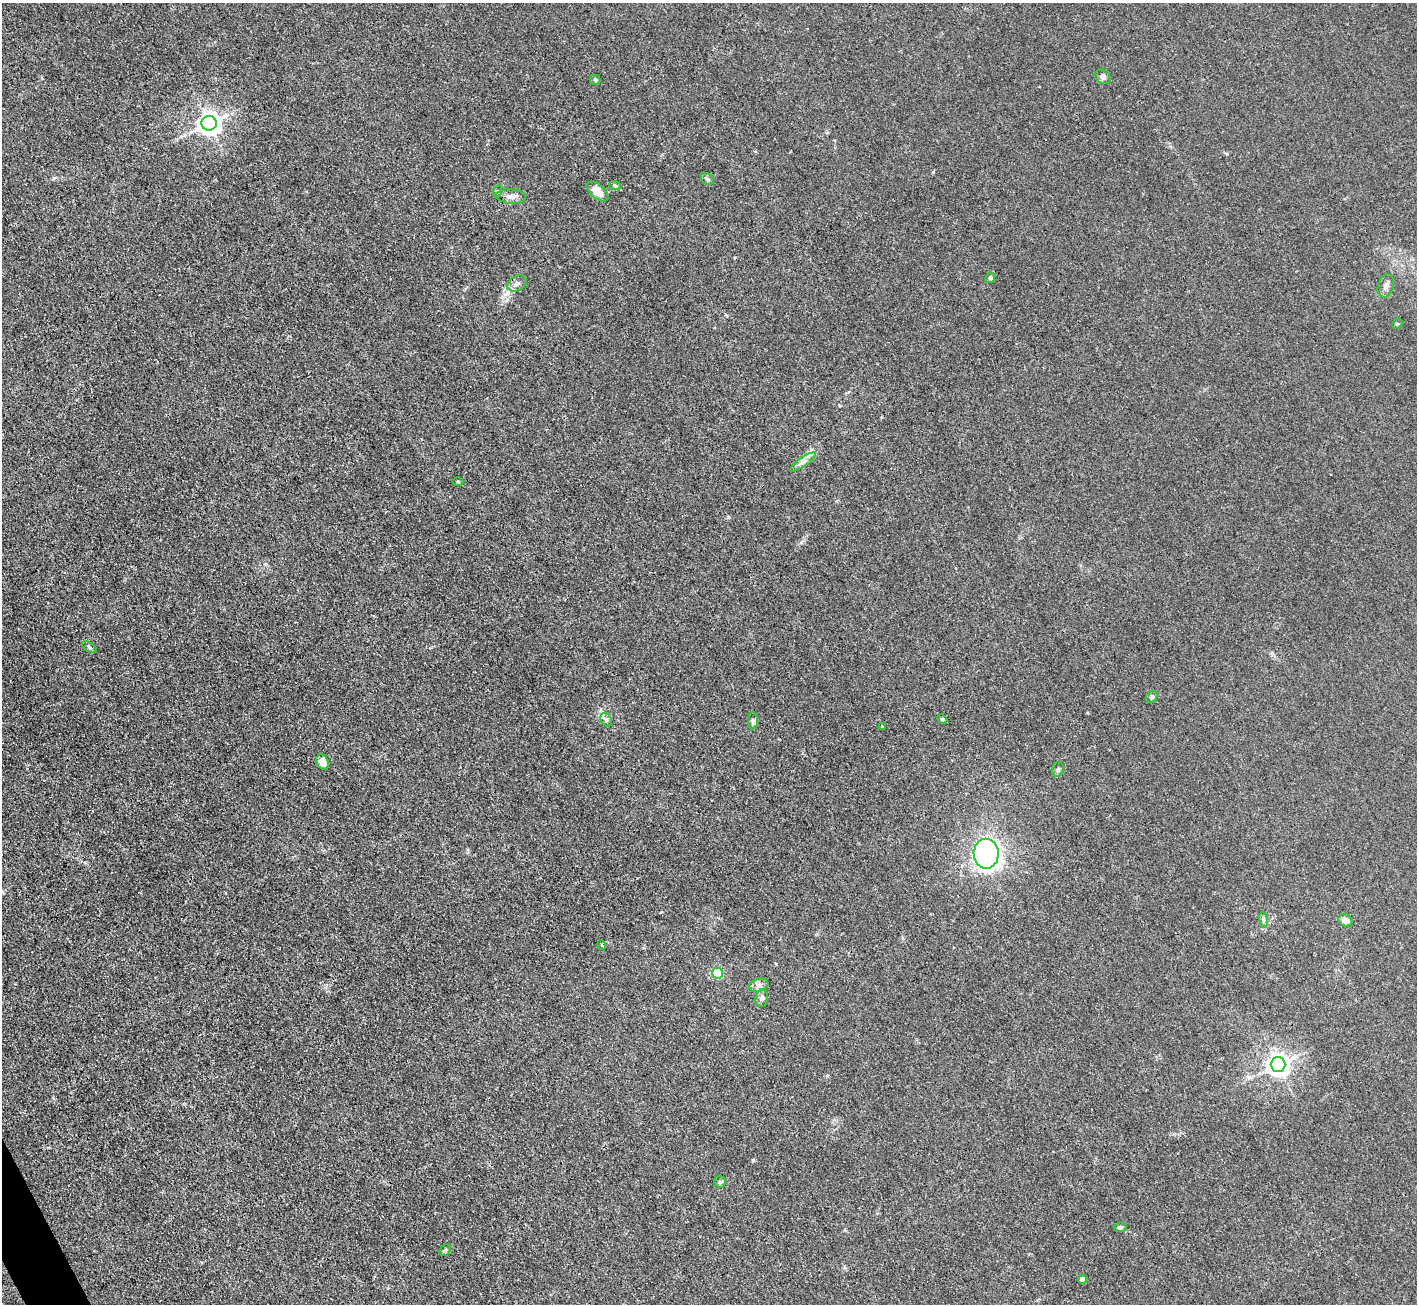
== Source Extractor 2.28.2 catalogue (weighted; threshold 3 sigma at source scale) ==
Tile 7 of 4 x 4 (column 3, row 2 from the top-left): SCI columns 2832-4246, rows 2760-4061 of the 5662 x 5652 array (HDU 1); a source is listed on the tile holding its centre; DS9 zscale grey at full resolution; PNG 1419 x 1306 px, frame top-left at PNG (2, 3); each listed source drawn as its Kron ellipse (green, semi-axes under 4 px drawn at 4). Shown black and unused: <1% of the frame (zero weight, under 3 of 4 exposures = <1% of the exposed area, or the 3 px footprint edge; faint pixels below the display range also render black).
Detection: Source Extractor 2.28.2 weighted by HDU 2 'WHT'; one run over the whole footprint, this tile lists its part. Background 0.0243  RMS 0.0047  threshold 0.0209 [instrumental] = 3 sigma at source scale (4.5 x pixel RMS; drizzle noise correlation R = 1.50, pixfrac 1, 0.05/0.05 arcsec/px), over >= 5 px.
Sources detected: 34; all 34 listed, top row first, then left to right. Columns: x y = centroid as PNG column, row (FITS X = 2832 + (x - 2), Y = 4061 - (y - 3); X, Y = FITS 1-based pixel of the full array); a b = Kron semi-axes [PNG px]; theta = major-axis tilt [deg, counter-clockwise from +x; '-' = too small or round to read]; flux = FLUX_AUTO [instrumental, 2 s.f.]
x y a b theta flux
1103 77 8 6 -33 1.6
595 80 5 5 - 0.59
209 123 7 7 - 340
708 179 7 5 -36 0.83
615 186 6 4 -3 0.6
498 191 6 3 71 0.58
597 191 13 7 -39 6
511 196 15 7 -4 2.7
990 278 5 4 - 0.93
517 284 10 7 27 1.8
1386 286 12 8 73 2.3
1397 324 6 4 42 0.54
803 462 15 3 35 1.7
458 481 5 3 - 0.48
89 647 8 4 -35 0.74
1152 697 6 5 - 0.74
942 719 5 4 - 0.64
606 720 7 5 -58 1.1
753 721 8 5 89 0.99
882 726 3 3 - 0.65
322 762 8 6 -64 4.8
1058 769 7 6 - 1.1
986 854 15 12 -89 210
1263 920 8 4 -82 0.86
1345 920 7 6 - 2.7
602 945 5 3 - 0.45
717 973 5 5 - 26
759 985 10 6 18 1.8
762 998 9 6 82 1.5
1278 1064 7 7 - 320
720 1182 5 5 - 0.81
1120 1227 6 4 6 0.67
445 1250 6 5 - 0.75
1083 1279 4 4 - 3.4
Unlisted compact peaks at least as high as the median listed source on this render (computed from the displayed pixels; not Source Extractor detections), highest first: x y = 753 1160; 728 517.